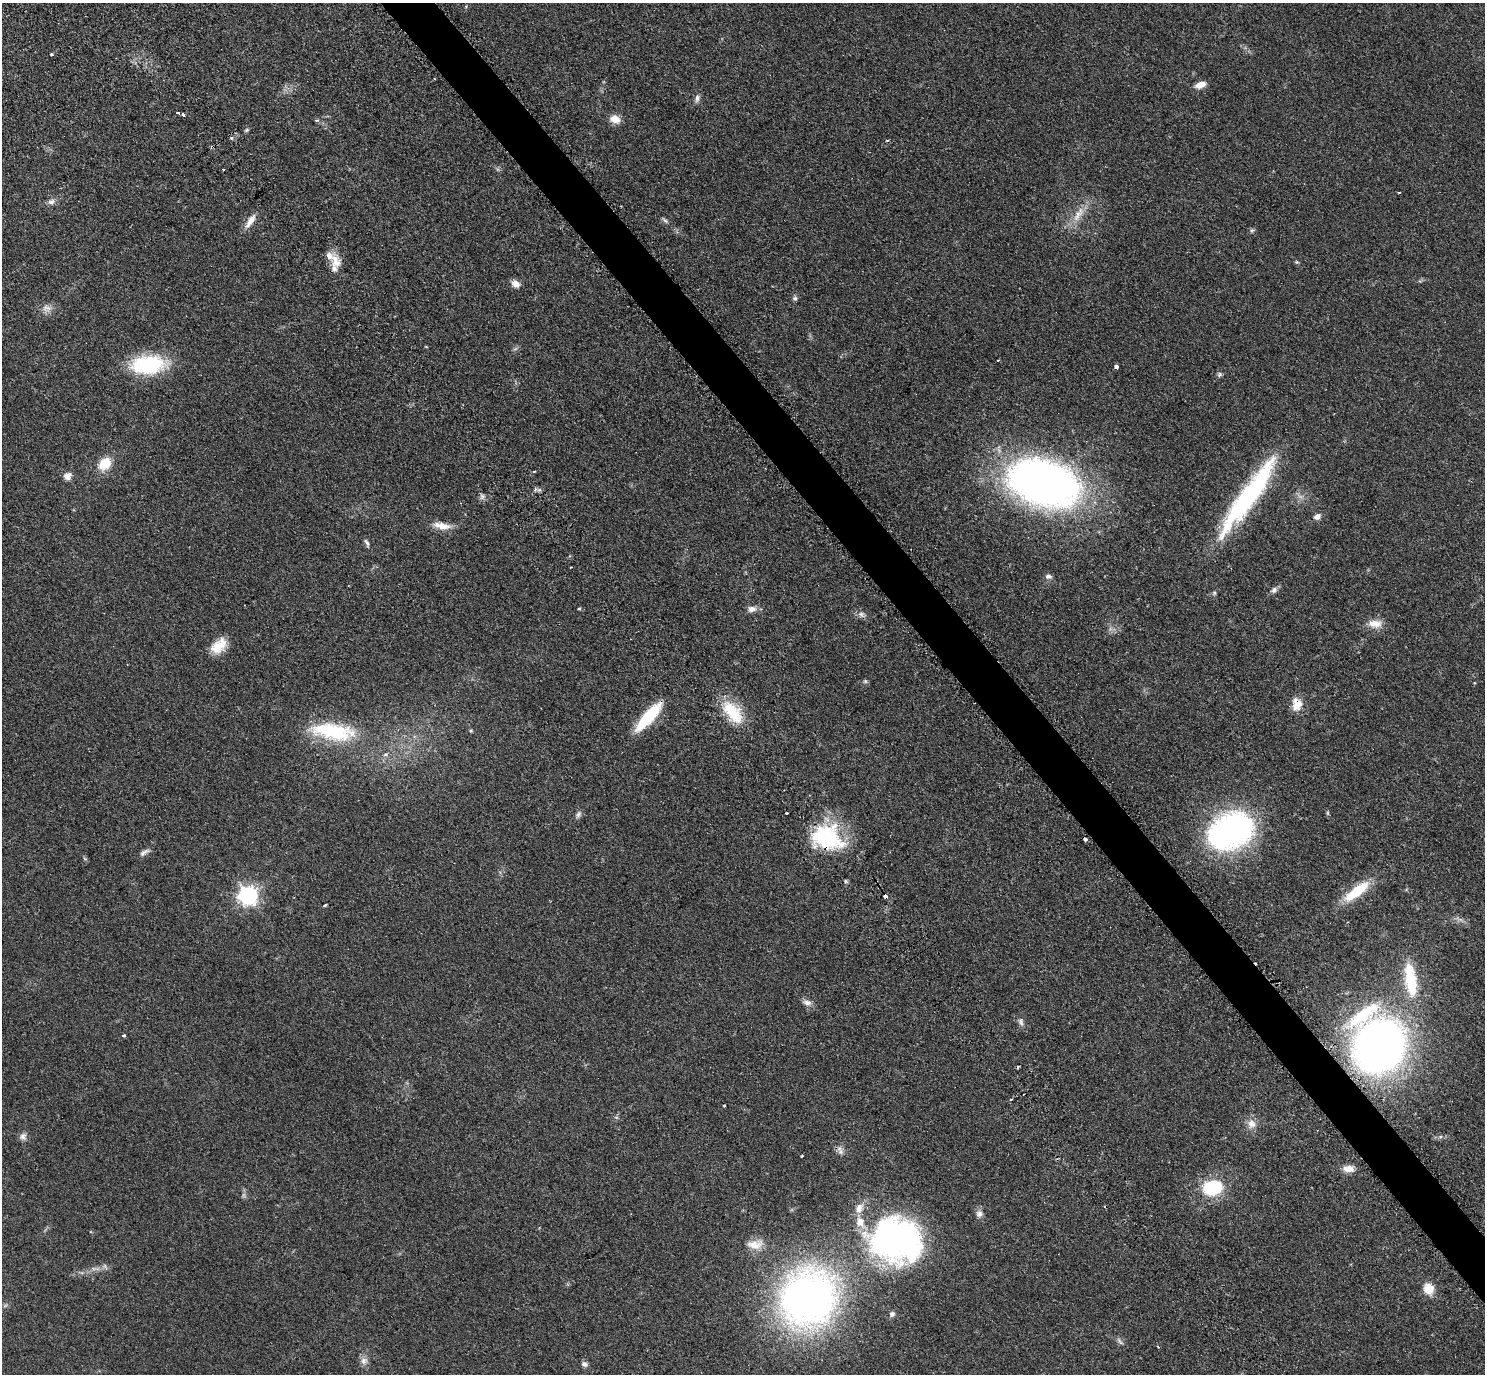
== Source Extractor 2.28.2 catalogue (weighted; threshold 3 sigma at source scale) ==
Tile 6 of 4 x 4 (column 2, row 2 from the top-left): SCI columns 1675-3157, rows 3205-4576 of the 6271 x 6268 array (HDU 1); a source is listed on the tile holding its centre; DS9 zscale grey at full resolution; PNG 1487 x 1376 px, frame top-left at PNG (2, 3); no overlay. Shown black and unused: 3% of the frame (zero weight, under 2 of 3 exposures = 11% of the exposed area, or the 3 px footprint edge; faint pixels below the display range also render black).
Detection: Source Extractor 2.28.2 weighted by HDU 2 'WHT'; one run over the whole footprint, this tile lists its part. Background 0.0948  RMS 0.0088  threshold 0.0396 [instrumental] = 3 sigma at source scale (4.5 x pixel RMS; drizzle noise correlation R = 1.50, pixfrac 1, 0.05/0.05 arcsec/px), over >= 5 px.
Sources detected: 96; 1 too faint to see at this stretch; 5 cosmic-ray / hot-pixel residue — not listed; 5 inside a brighter listed object's ellipse — not listed separately; the other 85 listed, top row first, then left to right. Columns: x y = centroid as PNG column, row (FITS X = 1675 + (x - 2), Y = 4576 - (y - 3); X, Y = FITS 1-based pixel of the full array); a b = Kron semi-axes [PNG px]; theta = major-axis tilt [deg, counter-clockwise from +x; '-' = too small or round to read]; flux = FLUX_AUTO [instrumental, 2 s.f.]
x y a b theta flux
466 6 5 3 - 0.77
51 54 3 3 - 2.6
1200 85 12 7 20 7.9
697 98 11 5 86 3
178 112 3 3 - 2
183 114 3 3 - 4.6
615 119 11 9 -22 9.4
317 120 7 4 1 1.1
246 130 7 4 27 1.3
231 138 5 5 - 1.4
887 140 5 3 - 0.88
223 170 2 2 - 0.78
1399 192 4 3 - 0.68
51 202 9 7 14 3.7
1078 214 28 9 58 13
665 220 10 4 -40 1.9
250 221 22 8 57 8.2
1252 230 7 5 4 1.6
336 261 20 12 -70 12
1297 262 5 5 - 1.1
515 284 10 8 -39 6.1
795 298 7 6 - 1.9
47 308 14 10 -5 6
148 364 41 20 4 66
1116 367 4 3 - 12
1219 374 7 5 23 1.8
104 464 16 12 48 18
534 471 3 2 - 1.3
67 476 10 8 32 5.6
1044 483 50 33 -16 630
482 496 8 7 - 2.7
1248 497 101 18 55 130
1317 516 8 6 30 4.6
442 526 22 9 -10 11
367 543 13 5 -65 2.4
1048 576 8 6 1 2.8
1274 590 9 7 38 3.3
1214 593 5 5 - 1.4
579 608 4 3 - 1
752 609 11 8 9 5.1
861 614 11 7 -28 3.6
1375 624 19 11 2 10
219 646 21 14 43 16
865 681 6 5 - 1.4
1297 704 16 12 -88 12
733 712 34 17 -50 34
649 716 39 11 48 42
333 731 57 20 -8 69
471 731 5 4 - 1
385 754 8 6 41 2.9
787 813 3 3 - 2.7
578 814 11 7 64 2.8
1231 831 44 31 27 230
827 838 38 28 -19 78
1085 839 3 3 - 15
144 852 15 6 34 3.5
845 881 6 4 -89 1.2
1357 891 38 12 37 30
248 895 7 7 - 390
885 896 4 3 - 4.5
325 905 3 3 - 1
807 1003 11 8 -12 4.5
1363 1015 60 17 37 60
1021 1022 12 7 -73 3.4
123 1035 4 3 - 1.2
1379 1046 39 34 54 610
1011 1099 4 3 - 1.4
724 1105 3 2 - 0.82
1251 1124 13 11 -73 7.2
23 1136 10 9 - 3.9
841 1152 8 7 - 3.5
802 1156 3 2 - 0.9
1348 1169 15 9 -1 7.4
1212 1188 16 12 11 60
979 1214 10 9 - 4
895 1239 57 46 -18 270
755 1244 25 11 5 12
105 1266 10 4 -57 1.8
1429 1289 12 10 -66 14
808 1299 49 45 50 500
892 1314 6 6 - 2.7
1120 1341 13 4 -52 2.3
1158 1347 4 3 - 0.71
364 1361 11 9 42 4.8
584 1364 8 7 - 3.1
Overlapping masked pixels (flux is a lower limit): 4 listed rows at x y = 1297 704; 827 838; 1085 839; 885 896